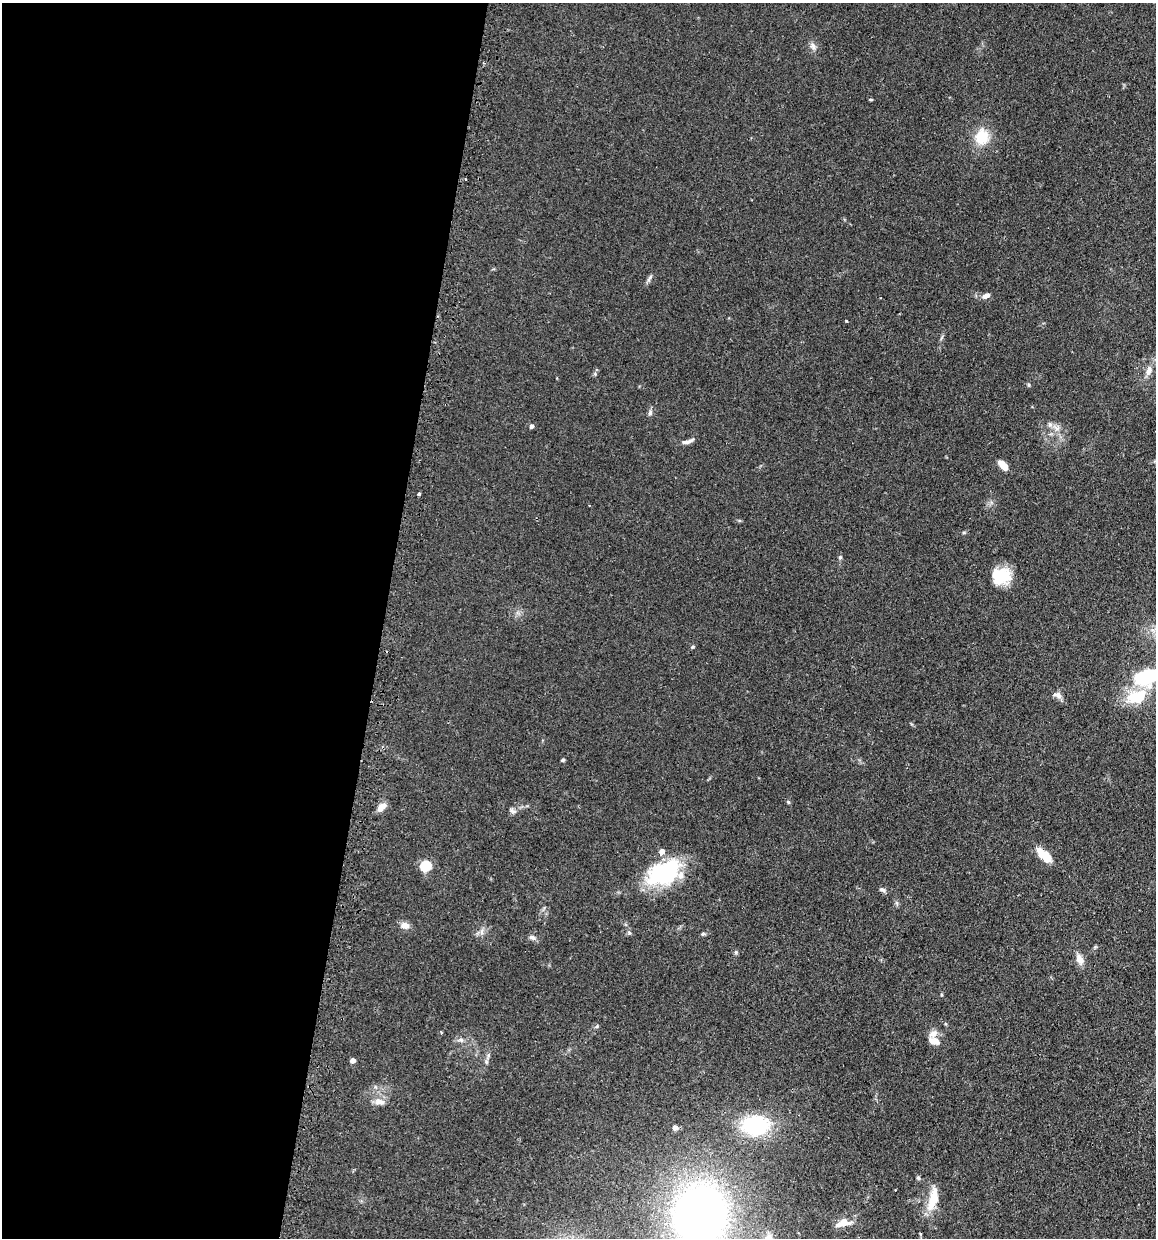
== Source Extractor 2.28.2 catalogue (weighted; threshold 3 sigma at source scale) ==
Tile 5 of 4 x 4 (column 1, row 2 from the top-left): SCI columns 149-1302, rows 2500-3735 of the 5030 x 5000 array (HDU 1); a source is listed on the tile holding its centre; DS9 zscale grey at full resolution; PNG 1158 x 1240 px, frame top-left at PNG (2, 3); no overlay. Shown black and unused: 33% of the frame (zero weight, under 2 of 3 exposures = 4% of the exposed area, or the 3 px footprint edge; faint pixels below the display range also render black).
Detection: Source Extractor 2.28.2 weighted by HDU 2 'WHT'; one run over the whole footprint, this tile lists its part. Background 0.107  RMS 0.0075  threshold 0.0339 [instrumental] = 3 sigma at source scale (4.5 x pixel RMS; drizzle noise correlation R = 1.50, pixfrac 1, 0.05/0.05 arcsec/px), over >= 5 px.
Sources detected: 49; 1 inside a brighter object's white glare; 1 cosmic-ray / hot-pixel residue — not listed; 3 inside a brighter listed object's ellipse — not listed separately; the other 44 listed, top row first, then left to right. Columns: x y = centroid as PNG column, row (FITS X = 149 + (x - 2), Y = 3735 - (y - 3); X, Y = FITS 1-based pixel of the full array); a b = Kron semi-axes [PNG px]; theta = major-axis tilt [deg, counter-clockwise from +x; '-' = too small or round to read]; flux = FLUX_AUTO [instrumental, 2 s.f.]
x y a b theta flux
813 46 10 7 -78 3
871 99 5 3 - 0.67
982 137 22 18 73 17
649 278 13 4 59 1.9
986 296 10 6 20 3.4
1148 371 13 7 77 4.7
650 413 8 5 75 1.9
1050 424 7 6 - 2.1
531 426 5 4 - 2
687 442 17 5 16 3
1003 465 12 6 -47 8
418 494 3 3 - 6.2
840 557 5 5 - 1
1001 576 21 17 4 22
693 647 6 4 22 0.88
1146 677 27 17 22 43
1058 695 12 7 -23 3.4
1136 697 27 17 17 24
563 760 4 3 - 1
788 802 5 4 - 0.95
382 807 12 6 47 5.5
513 811 10 4 -17 1.9
1044 855 20 9 -44 13
425 866 5 5 - 58
663 873 37 22 17 65
882 890 8 5 -22 1.8
897 903 7 4 -71 1.2
405 926 10 8 -10 4.8
481 932 7 4 -71 1.7
703 934 6 5 - 1
532 937 9 6 -25 2.3
736 952 6 5 - 1.1
1080 959 13 8 -66 5.7
461 1040 7 4 -45 1.8
934 1041 14 8 -19 6
353 1060 4 4 - 4.8
379 1102 15 8 -5 5.1
755 1125 22 16 7 68
675 1127 4 4 - 4.6
918 1178 6 5 - 1.2
895 1190 2 2 - 0.48
933 1198 32 11 78 15
700 1216 51 44 80 450
843 1223 18 9 16 8.9
Isophote crosses this tile's border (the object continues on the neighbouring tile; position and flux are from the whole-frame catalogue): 2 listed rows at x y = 1146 677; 700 1216
Unlisted compact peaks at least as high as the median listed source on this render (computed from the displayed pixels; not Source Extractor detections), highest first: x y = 846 321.